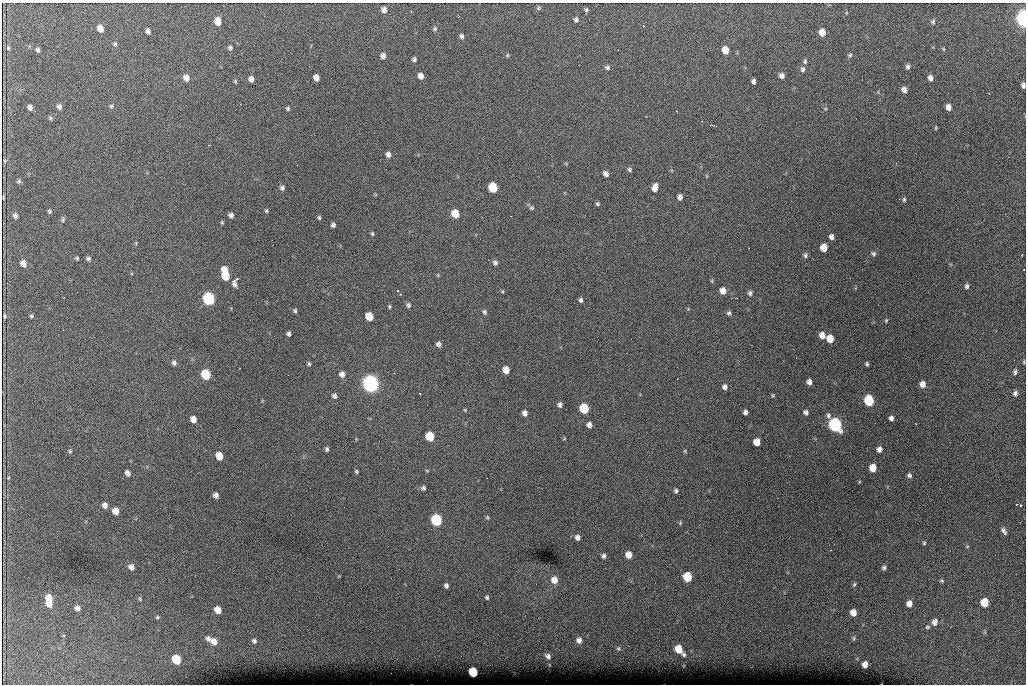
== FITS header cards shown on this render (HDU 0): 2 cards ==
NAXIS1  =                 1024 /fastest changing axis
NAXIS2  =                  682 /next to fastest changing axis

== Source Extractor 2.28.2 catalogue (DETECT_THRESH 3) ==
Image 1024 x 682 px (HDU 0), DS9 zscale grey, 1 PNG px = 1 image px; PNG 1028 x 686 px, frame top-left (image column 1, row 682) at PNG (2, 3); no overlay
Background 3950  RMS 41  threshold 123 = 3 sigma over >= 5 px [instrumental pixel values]
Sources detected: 200; all 200 listed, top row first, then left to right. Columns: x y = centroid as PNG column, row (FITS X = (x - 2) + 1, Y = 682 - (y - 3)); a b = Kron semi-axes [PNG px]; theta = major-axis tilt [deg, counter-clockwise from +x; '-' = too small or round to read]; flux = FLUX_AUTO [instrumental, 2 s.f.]
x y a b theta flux
538 8 5 5 - 4.1e+03
384 10 5 5 - 1.4e+04
586 10 6 5 - 4.9e+03
458 17 2 2 - 2.1e+03
1024 18 8 5 -86 1.1e+06
576 20 5 5 - 6.6e+03
218 21 6 5 - 5.4e+04
933 22 7 6 - 5.5e+03
100 29 6 5 - 3.1e+04
435 29 6 5 - 5.1e+03
148 31 5 4 - 1.0e+04
822 33 6 5 - 2.8e+04
462 36 6 4 -78 7.3e+03
115 44 6 6 - 5.8e+03
8 48 6 4 -72 4.3e+03
230 48 5 5 - 6.6e+03
943 49 5 3 - 2.7e+03
37 50 4 4 - 6.7e+03
725 50 6 5 - 4.0e+04
507 55 5 5 - 3.1e+03
850 55 5 5 - 4.5e+03
383 56 6 5 - 1.2e+04
414 59 4 4 - 6.4e+03
805 61 7 5 82 5.1e+03
579 65 2 2 - 2.0e+03
908 67 6 5 - 6.6e+03
607 68 6 5 - 6.5e+03
802 69 7 6 - 7.1e+03
421 76 5 5 - 1.9e+04
782 76 5 5 - 1.2e+04
186 78 6 6 - 2.1e+04
316 78 5 5 - 2.2e+04
930 78 6 5 - 1.2e+04
251 79 5 4 - 1.4e+04
235 81 5 5 - 3.4e+03
753 81 5 4 - 7.9e+03
1023 85 5 4 - 8.5e+03
904 90 5 4 - 1.2e+04
988 93 2 2 - 1.5e+03
111 106 5 5 - 4.7e+03
30 107 5 4 - 1.1e+04
59 107 5 5 - 9.6e+03
948 107 6 5 - 1.7e+04
825 108 5 3 - 2.4e+03
288 109 5 5 - 4.8e+03
646 116 2 2 - 2.3e+03
50 118 6 4 -22 4.3e+03
711 125 3 2 - 5.6e+03
936 128 5 2 - 2.8e+03
209 145 2 2 - 1.4e+03
388 155 6 5 - 1.2e+04
5 161 4 3 - 2.5e+03
630 170 6 5 - 4.9e+03
606 174 5 5 - 1.2e+04
19 181 5 4 - 4.7e+03
493 187 6 5 - 1.7e+05
655 187 8 5 73 2.1e+04
282 188 5 5 - 7.9e+03
3 197 3 2 - 2.8e+03
680 197 5 4 - 1.1e+04
904 200 6 4 87 4.6e+03
597 204 5 5 - 4.3e+03
983 204 2 2 - 1.6e+03
532 208 6 5 - 4.6e+03
49 211 4 3 - 4.3e+03
266 211 5 4 - 3.7e+03
455 214 6 5 - 7.7e+04
231 215 5 4 - 9.8e+03
15 216 5 4 - 1.0e+04
319 218 5 4 - 4.4e+03
63 219 7 4 80 4.8e+03
222 222 5 4 - 3.1e+03
333 225 4 4 - 8.1e+03
372 234 5 4 - 3.8e+03
831 237 5 4 - 1.1e+04
824 248 6 5 - 4.4e+04
874 254 6 5 - 5.5e+03
805 255 6 5 - 6.9e+03
1022 255 3 2 - 1.5e+03
77 258 5 4 - 3.9e+03
88 259 6 5 - 6.6e+03
495 263 6 5 - 8.4e+03
23 264 6 5 - 2.2e+04
225 270 5 5 - 4.7e+04
438 275 5 3 - 2.2e+03
225 276 6 5 - 1.1e+05
237 279 4 3 - 3.3e+03
234 281 5 3 - 3.8e+03
712 281 6 4 -73 3.3e+03
234 284 6 5 - 8.6e+03
967 286 6 5 - 6.8e+03
397 291 2 2 - 1.7e+03
723 291 6 5 - 2.5e+04
750 293 6 6 - 7.1e+03
208 299 7 6 - 6.6e+05
581 300 6 4 -90 6.5e+03
408 305 6 5 - 6.3e+03
389 307 5 4 - 3.4e+03
295 311 5 5 - 5.0e+03
484 312 5 4 - 5.8e+03
729 313 6 5 - 6.1e+03
5 316 4 2 - 3.8e+03
31 316 4 4 - 3.9e+03
369 316 6 5 - 7.3e+04
886 320 5 3 - 3.3e+03
289 334 4 4 - 6.8e+03
822 335 6 5 - 2.4e+04
830 339 6 5 - 4.8e+04
438 344 5 5 - 9.8e+03
1024 362 5 3 - 2.7e+03
174 363 6 5 - 8.0e+03
309 364 5 4 - 4.6e+03
867 364 4 3 - 4.6e+03
240 368 3 2 - 3.8e+03
506 370 6 5 - 3.8e+04
1015 372 4 4 - 6.3e+03
206 374 6 5 - 2.0e+05
342 374 6 5 - 1.6e+04
809 382 5 4 - 1.4e+04
371 384 8 7 - 1.5e+06
923 384 6 5 - 2.0e+04
725 387 6 5 - 1.0e+04
1015 393 6 5 - 9.0e+03
419 394 3 3 - 5.0e+03
773 395 5 4 - 3.0e+03
335 396 6 5 - 8.5e+03
869 401 7 6 - 2.4e+05
560 405 5 5 - 8.9e+03
584 408 6 6 - 1.9e+05
465 410 4 3 - 2.5e+03
745 412 5 4 - 9.3e+03
806 412 6 5 - 8.6e+03
525 413 5 5 - 1.3e+04
828 415 8 6 -89 7.7e+03
891 418 4 4 - 9.5e+03
193 419 6 5 - 2.5e+04
589 425 5 4 - 1.3e+04
835 425 7 6 - 9.1e+05
430 436 6 5 - 1.3e+05
564 439 5 3 - 2.4e+03
757 442 6 5 - 3.7e+04
327 449 5 4 - 5.6e+03
879 449 5 5 - 1.3e+04
70 451 5 4 - 3.7e+03
685 451 6 4 90 3.5e+03
219 456 6 5 - 5.7e+04
873 468 6 5 - 4.7e+04
427 470 5 3 - 2.6e+03
356 471 4 4 - 4.0e+03
128 473 6 5 - 1.4e+04
909 475 6 6 - 6.9e+03
8 478 4 3 - 2.1e+03
423 488 5 5 - 6.5e+03
676 491 5 4 - 5.5e+03
216 495 5 4 - 1.3e+04
1017 504 3 2 - 4.7e+03
105 505 6 5 - 1.5e+04
1021 505 3 3 - 7.7e+03
116 511 6 5 - 3.9e+04
487 517 5 5 - 3.8e+03
436 520 6 6 - 4.0e+05
680 523 5 4 - 3.0e+03
1004 531 9 5 -61 7.9e+03
578 537 5 4 - 1.2e+04
924 543 5 4 - 3.5e+03
967 546 5 5 - 3.2e+03
830 550 3 2 - 2.8e+03
628 555 6 5 - 3.0e+04
604 556 5 4 - 7.0e+03
131 567 6 5 - 1.6e+04
884 568 5 5 - 6.2e+03
687 577 6 6 - 1.3e+05
554 580 7 6 - 2.4e+04
942 581 6 4 -16 4.0e+03
854 584 6 4 68 4.0e+03
446 586 5 4 - 7.4e+03
487 597 5 4 - 4.9e+03
49 598 6 6 - 4.6e+04
140 599 7 4 -72 4.1e+03
985 602 6 5 - 7.3e+04
49 604 6 5 - 2.6e+04
909 604 6 6 - 1.9e+04
77 608 6 5 - 1.5e+04
218 610 6 5 - 4.6e+04
853 613 5 5 - 3.2e+04
157 617 5 4 - 3.8e+03
935 622 7 6 - 1.7e+04
927 627 6 4 14 4.4e+03
854 638 7 3 89 3.9e+03
208 639 8 6 -46 1.1e+04
579 640 6 6 - 1.4e+04
254 641 6 5 - 6.8e+03
214 642 7 6 - 2.7e+04
618 648 5 4 - 3.8e+03
679 649 6 5 - 6.6e+04
684 654 4 3 - 4.9e+03
548 656 6 5 - 9.3e+03
176 660 6 5 - 1.5e+05
865 664 5 5 - 1.9e+04
473 672 6 5 - 1.4e+05
At the frame edge (FLAGS 8, measured only in part): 3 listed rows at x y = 1024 18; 1023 85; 3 197

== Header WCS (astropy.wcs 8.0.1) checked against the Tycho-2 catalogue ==
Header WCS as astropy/WCSLIB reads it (CRVAL/CRPIX/CD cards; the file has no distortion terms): RA---TAN/DEC--TAN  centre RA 07:06:07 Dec +31:10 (106.53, +31.16 deg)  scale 1.44 arcsec/px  FOV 24.5' x 16.3'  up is -93 deg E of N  parity flipped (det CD > 0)
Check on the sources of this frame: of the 60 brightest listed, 8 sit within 2.2 arcsec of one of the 16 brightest Tycho-2 stars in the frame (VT <= 12.35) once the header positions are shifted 0.10 arcsec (0.08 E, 0.06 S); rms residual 0.96 arcsec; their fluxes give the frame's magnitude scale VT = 25.03 - 2.5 log10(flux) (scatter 0.23 mag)
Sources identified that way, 8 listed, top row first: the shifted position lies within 2.2 arcsec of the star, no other Tycho-2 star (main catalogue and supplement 1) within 4.4 arcsec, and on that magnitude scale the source's flux lands within +1.5 / -3 mag of the star's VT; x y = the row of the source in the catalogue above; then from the Tycho-2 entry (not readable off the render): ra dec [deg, ICRS J2000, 3 dp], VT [Tycho-2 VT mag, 2 dp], TYC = Tycho-2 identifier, HIP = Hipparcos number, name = IAU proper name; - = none
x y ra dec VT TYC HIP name
493 187 106.458 +31.151 12.35 2438-728-1 - -
206 374 106.551 +31.041 11.84 2438-663-1 - -
371 384 106.552 +31.106 9.20 2438-180-1 - -
869 401 106.550 +31.305 11.61 2438-184-1 - -
584 408 106.559 +31.192 11.79 2438-1039-1 - -
835 425 106.562 +31.292 10.01 2438-106-1 - -
436 520 106.614 +31.135 11.36 2438-550-1 - -
473 672 106.684 +31.152 11.76 2438-931-1 - -